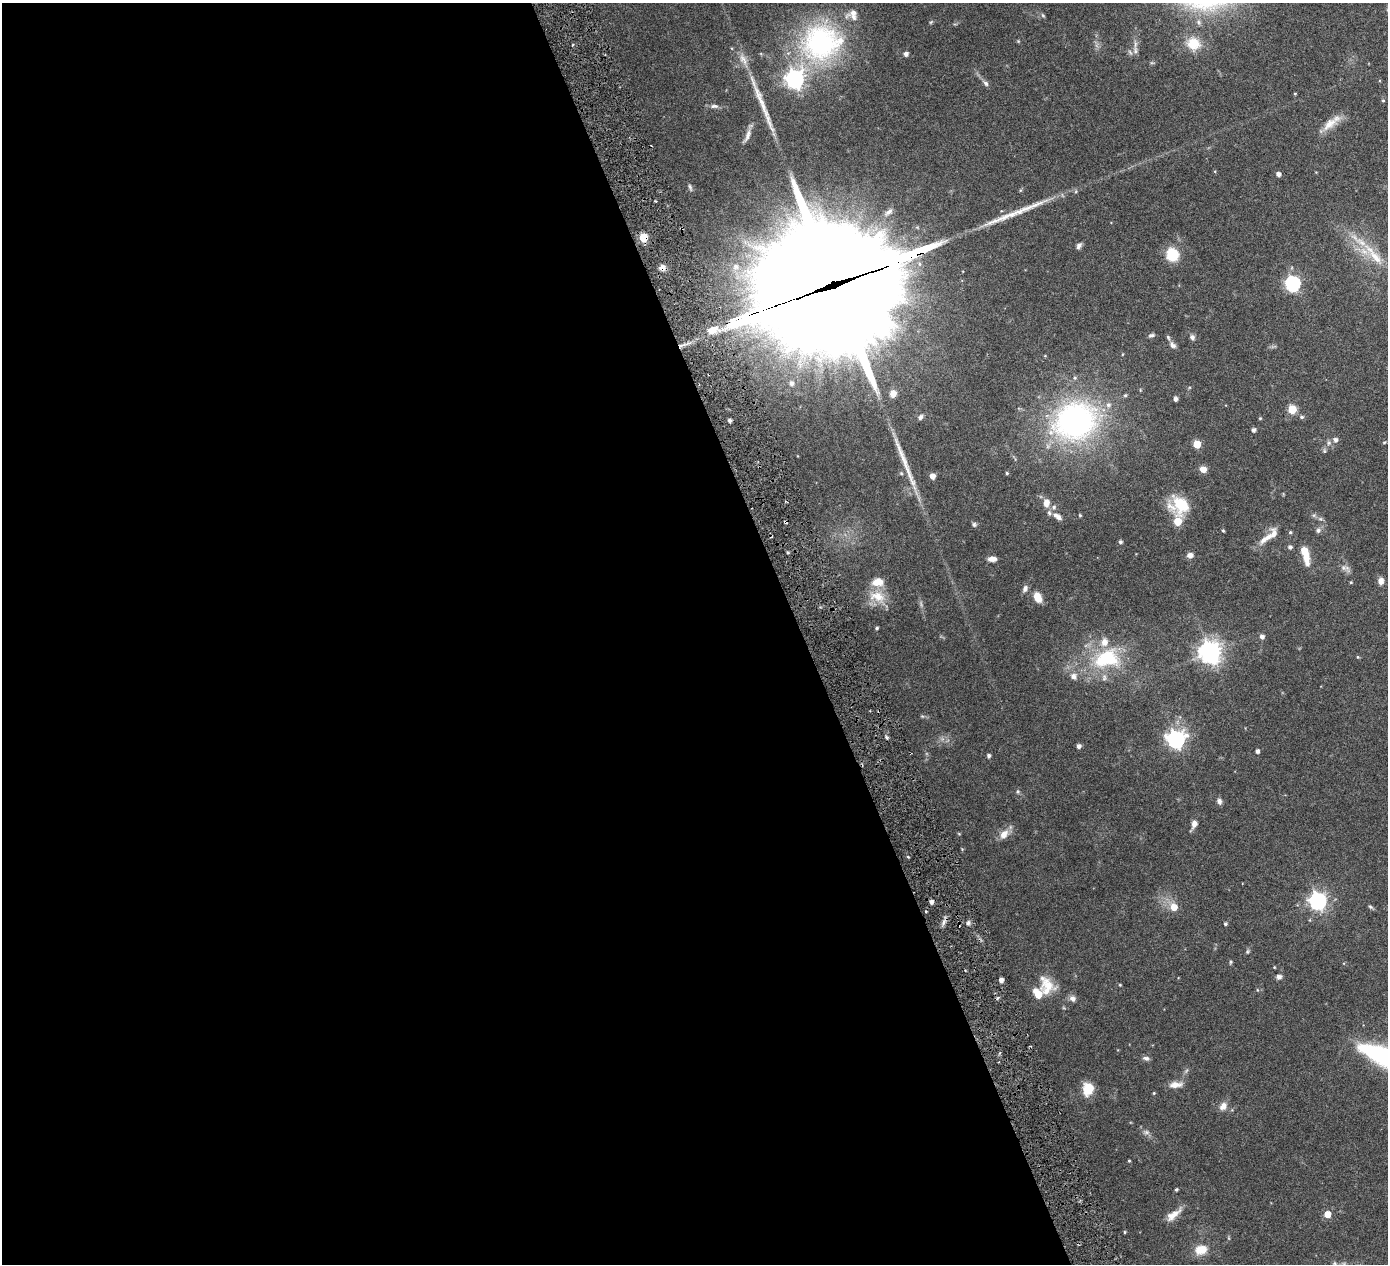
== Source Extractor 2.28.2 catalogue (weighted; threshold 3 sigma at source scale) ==
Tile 9 of 4 x 4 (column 1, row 3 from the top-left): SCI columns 15-1400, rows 1451-2712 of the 5576 x 5554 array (HDU 1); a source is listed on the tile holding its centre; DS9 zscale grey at full resolution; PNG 1390 x 1266 px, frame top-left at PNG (2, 3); no overlay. Shown black and unused: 58% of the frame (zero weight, under 3 of 6 exposures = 1% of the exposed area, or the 3 px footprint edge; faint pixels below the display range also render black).
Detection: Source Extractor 2.28.2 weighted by HDU 2 'WHT'; one run over the whole footprint, this tile lists its part. Background 0.0801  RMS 0.0034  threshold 0.0139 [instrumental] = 3 sigma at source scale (4.09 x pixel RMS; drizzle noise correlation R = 1.36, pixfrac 0.8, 0.05/0.05 arcsec/px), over >= 5 px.
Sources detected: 144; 2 too faint to see at this stretch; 3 cosmic-ray / hot-pixel residue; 2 long thin detections or spike segments (spike, bleed or trail) — not listed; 16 inside a brighter listed object's ellipse — not listed separately; the other 121 listed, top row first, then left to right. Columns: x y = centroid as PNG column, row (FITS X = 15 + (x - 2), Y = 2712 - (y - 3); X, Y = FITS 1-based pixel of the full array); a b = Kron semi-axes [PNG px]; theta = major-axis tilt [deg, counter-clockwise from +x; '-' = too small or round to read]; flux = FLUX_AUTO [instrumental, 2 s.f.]
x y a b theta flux
1043 15 6 5 - 0.42
931 22 7 4 45 0.36
1018 41 4 4 - 0.28
821 43 53 49 35 56
1193 44 16 14 -20 6.8
1135 51 13 6 89 1.3
906 54 5 4 - 1.2
743 59 19 9 -62 2.9
1152 63 6 4 -17 0.38
795 79 8 7 - 140
986 83 10 6 -49 0.93
1295 94 4 3 - 0.27
760 99 36 9 -66 5.8
1383 100 4 4 - 0.35
714 106 12 5 -3 1.1
1329 124 25 11 38 4.3
747 135 22 6 67 1.9
1278 174 4 4 - 1.3
690 187 10 4 -76 0.62
888 212 13 6 40 1.4
644 238 5 5 - 13
1079 246 8 5 60 0.93
1172 254 12 11 - 9.1
1374 255 48 12 -49 10
663 268 8 7 - 1.5
834 284 94 36 19 18000
1292 284 7 6 - 63
712 330 14 9 21 3.8
1151 335 9 5 11 0.66
1192 337 7 6 - 0.92
1173 345 10 6 -47 1.2
1045 356 5 3 - 0.24
791 383 6 5 - 1.1
893 393 9 8 - 2.1
1175 399 5 4 - 0.99
1292 409 5 5 - 11
920 417 8 6 58 0.92
1302 417 6 5 - 0.64
1260 418 4 4 - 0.31
730 420 4 3 - 0.77
1075 421 59 48 23 76
1254 430 4 4 - 1
1335 440 6 6 - 1
1384 442 5 4 - 0.32
1197 444 5 5 - 8.2
1324 451 6 4 -90 0.46
1203 469 7 6 - 2.4
901 473 5 4 - 0.39
1007 473 4 4 - 0.36
932 476 5 4 - 2.3
1046 503 11 8 89 2.3
1180 505 23 21 -16 11
1054 507 8 6 65 0.94
1080 515 4 3 - 0.35
1057 516 14 7 -34 2
1320 519 8 5 -19 0.72
785 522 4 3 - 0.73
974 524 6 6 - 0.59
1318 530 9 7 54 0.93
1223 531 4 3 - 0.32
1290 532 5 4 - 0.41
1266 538 24 7 36 3.2
1120 542 4 4 - 0.59
1290 547 5 5 - 0.8
788 552 4 3 - 0.39
1305 554 20 7 -76 6.6
1190 555 7 6 - 1.4
992 559 9 6 2 1.7
1343 568 8 8 - 1.2
1381 581 8 6 -89 1.6
1351 582 4 4 - 0.29
1025 589 9 7 68 1.2
877 597 26 15 -27 6.3
1037 597 12 7 -67 3.9
877 628 4 3 - 0.51
1262 637 6 5 - 1.2
1210 652 8 7 - 240
1358 657 5 4 - 0.33
1106 659 41 27 15 23
922 716 6 4 -42 0.4
886 737 5 3 - 0.44
1176 740 7 7 - 120
1079 746 5 4 - 1.1
1257 751 4 4 - 0.97
989 756 5 4 - 0.79
1018 791 6 6 - 0.57
1219 801 8 6 -73 1
1194 824 12 6 67 1.7
959 834 5 3 - 0.26
1004 834 14 9 58 2.9
962 849 4 4 - 0.27
908 857 4 3 - 0.32
1318 901 7 7 - 110
931 902 4 4 - 1.2
1174 907 7 6 - 3.9
1370 907 7 4 -28 0.52
926 912 3 2 - 0.31
944 922 12 4 70 1.2
968 923 6 5 - 0.76
1225 924 4 4 - 0.54
1247 951 7 5 57 0.48
1231 962 6 4 64 0.38
1279 977 7 6 - 0.95
1001 980 4 4 - 1.3
1047 985 24 19 -65 6.9
1120 985 4 3 - 0.26
1257 990 5 3 - 0.26
1038 994 7 5 -53 7.4
1072 998 9 7 -49 1.3
1384 1056 47 14 -22 44
1146 1058 8 6 -12 0.97
1175 1085 17 7 7 2.5
1088 1089 14 11 79 5.8
1154 1093 4 4 - 0.3
1223 1106 10 8 53 2
1129 1161 3 3 - 0.31
1176 1189 3 3 - 0.45
1327 1214 5 5 - 4
1173 1215 23 8 38 3.3
1124 1232 5 3 - 0.3
1201 1250 15 11 13 4.7
Overlapping masked pixels (flux is a lower limit): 4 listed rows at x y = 644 238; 663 268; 834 284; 785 522
Isophote crosses this tile's border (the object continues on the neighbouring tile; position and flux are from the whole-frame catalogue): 1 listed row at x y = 1384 1056